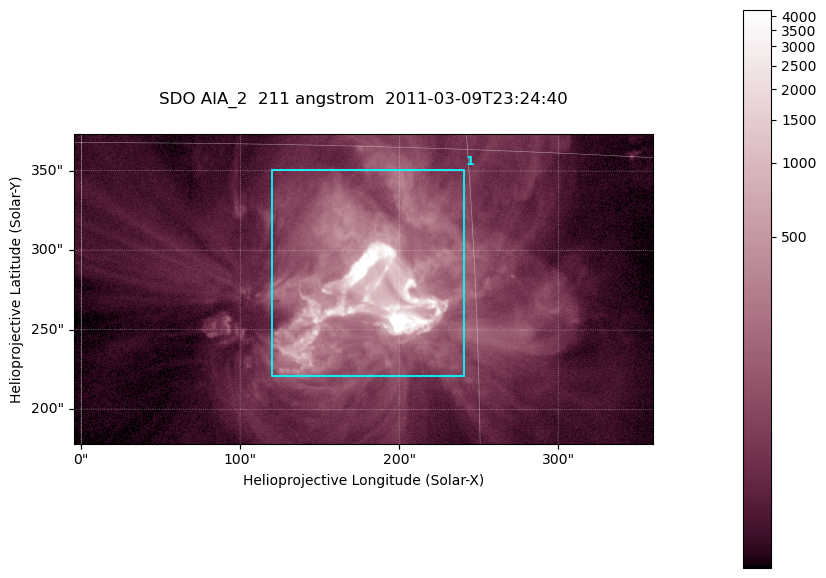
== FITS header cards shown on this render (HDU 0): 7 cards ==
TELESCOP= 'SDO     '           /
INSTRUME= 'AIA_2   '           /
WAVELNTH=                  211 /
WAVEUNIT= 'angstrom'           /
DATE-OBS= '2011-03-09T23:24:40.22' /
CTYPE1  = 'HPLN-TAN'           /
CTYPE2  = 'HPLT-TAN'           /

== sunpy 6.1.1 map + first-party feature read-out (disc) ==
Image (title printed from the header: SDO AIA_2  211 angstrom  2011-03-09T23:24:40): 606 x 324 px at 0.601 arcsec/px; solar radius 967 arcsec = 1609 px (partial field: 2.4% of the solar disc is inside the frame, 100% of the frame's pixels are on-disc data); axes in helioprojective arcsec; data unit not stated in the header (colour bar unlabelled)
Pointing: header CRPIX1/2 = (2040.79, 2040.71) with CRVAL1/2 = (0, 0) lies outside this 606 x 324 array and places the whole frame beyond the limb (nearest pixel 1.39 R_sun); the SolarSoft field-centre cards XCEN/YCEN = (177.3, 275.7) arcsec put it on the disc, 1861 arcsec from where CRPIX/CRVAL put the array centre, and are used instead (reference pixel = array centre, CRVAL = XCEN/YCEN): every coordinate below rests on XCEN/YCEN
Orientation: roll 0.0565 deg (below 1 deg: not rotated)
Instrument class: DISC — disc imager (sunpy class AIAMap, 211 A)
Bright regions (active regions / flare kernels): reference = the on-disc median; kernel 5 px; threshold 5 sigma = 191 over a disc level ~46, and >= 1.15x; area >= 196 px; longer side >= 4 px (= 2.4 arcsec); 1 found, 1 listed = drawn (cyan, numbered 1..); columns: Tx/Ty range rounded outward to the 2 arcsec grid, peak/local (2 s.f.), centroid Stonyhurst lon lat
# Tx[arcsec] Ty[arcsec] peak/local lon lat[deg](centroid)
1 120..242 220..352 329 +11 +9